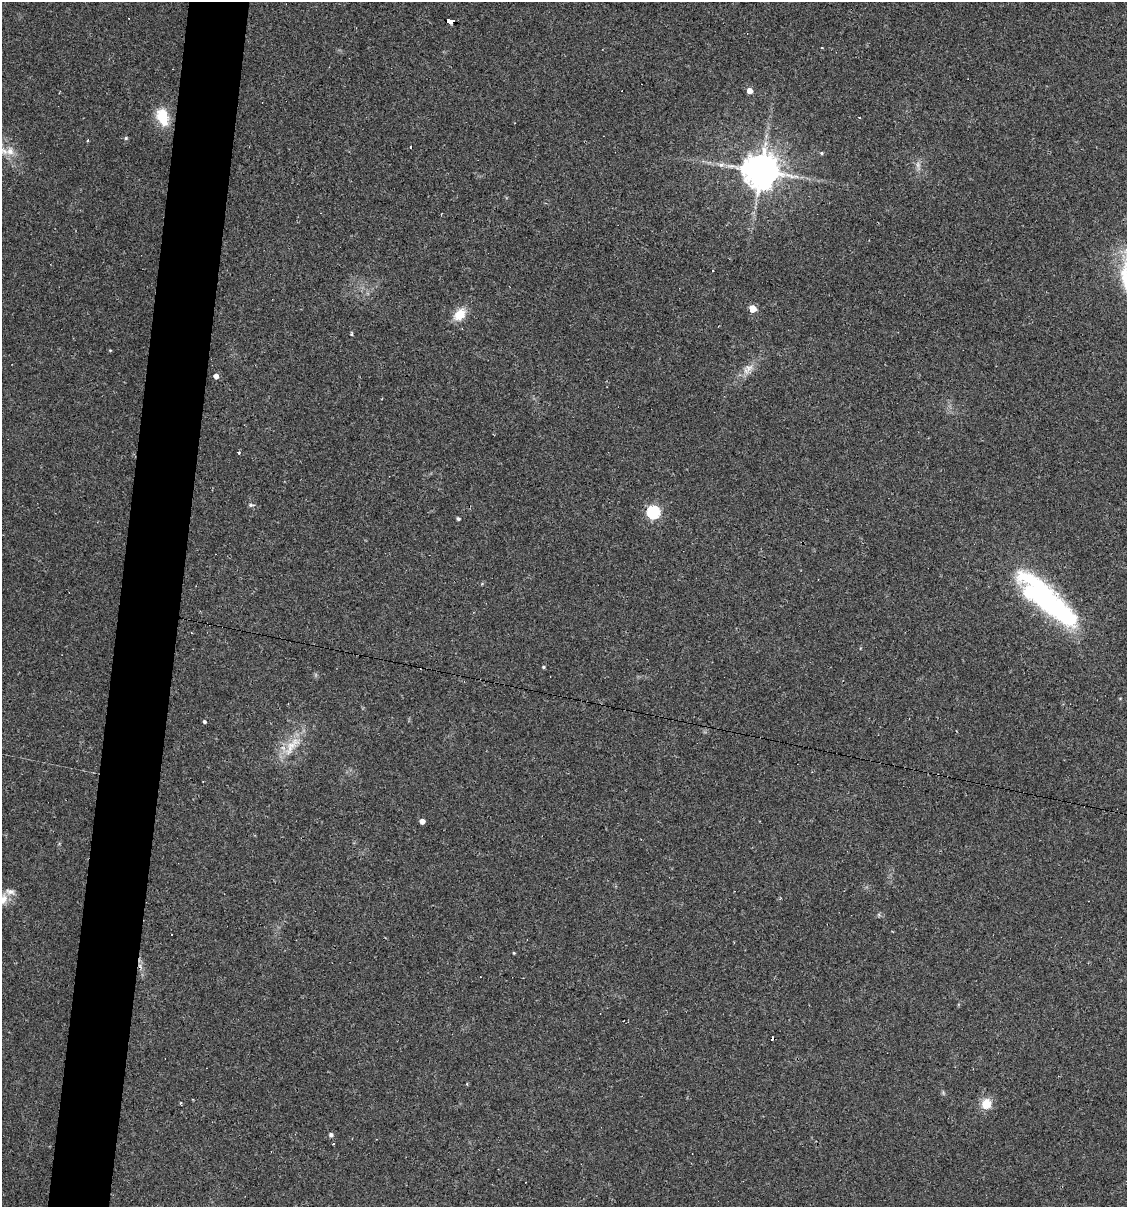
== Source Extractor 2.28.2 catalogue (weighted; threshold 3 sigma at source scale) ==
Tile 7 of 4 x 4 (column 3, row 2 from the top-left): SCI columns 2364-3488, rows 2412-3616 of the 4843 x 4822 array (HDU 1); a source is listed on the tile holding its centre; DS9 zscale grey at full resolution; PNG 1129 x 1209 px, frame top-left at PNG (2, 2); no overlay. Shown black and unused: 5% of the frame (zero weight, under 2 of 3 exposures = <1% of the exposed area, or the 3 px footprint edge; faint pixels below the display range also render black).
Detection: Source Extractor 2.28.2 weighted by HDU 2 'WHT'; one run over the whole footprint, this tile lists its part. Background 0.0907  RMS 0.006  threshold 0.0272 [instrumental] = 3 sigma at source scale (4.5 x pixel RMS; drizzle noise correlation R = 1.50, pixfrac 1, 0.05/0.05 arcsec/px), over >= 5 px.
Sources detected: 41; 2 inside a brighter object's white glare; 5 cosmic-ray / hot-pixel residue — not listed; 2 inside a brighter listed object's ellipse — not listed separately; the other 32 listed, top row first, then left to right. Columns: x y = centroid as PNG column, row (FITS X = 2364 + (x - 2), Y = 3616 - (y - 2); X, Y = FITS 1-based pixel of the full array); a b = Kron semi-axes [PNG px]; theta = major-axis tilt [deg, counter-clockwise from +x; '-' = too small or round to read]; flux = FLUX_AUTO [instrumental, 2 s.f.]
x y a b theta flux
450 21 7 4 -11 63
750 91 4 4 - 6
162 117 21 13 -74 17
859 117 4 2 - 0.34
126 138 5 4 - 0.97
411 147 3 3 - 11
3 151 17 10 -5 6
822 153 5 5 - 1.1
721 165 11 6 1 2.9
918 165 15 6 -83 3
761 171 12 11 - 1300
712 271 3 2 - 0.64
753 308 5 5 - 13
460 314 14 10 50 11
352 334 4 3 - 1
110 350 4 3 - 0.53
749 368 12 7 17 3.8
216 376 5 4 - 3.6
239 453 4 3 - 0.57
251 505 9 4 -3 1.3
653 512 6 6 - 100
458 519 4 3 - 1.3
1044 598 57 26 -37 100
543 667 5 4 - 0.76
204 722 4 3 - 1.3
291 746 37 12 56 14
422 821 4 4 - 3.6
2 899 16 11 48 7.1
514 953 3 3 - 0.55
773 1038 4 3 - 11
986 1104 11 10 - 9.5
331 1135 5 4 - 1.9
Overlapping masked pixels (flux is a lower limit): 2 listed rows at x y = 450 21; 773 1038
Isophote crosses this tile's border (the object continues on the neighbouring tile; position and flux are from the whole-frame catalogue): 2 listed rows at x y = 3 151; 2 899